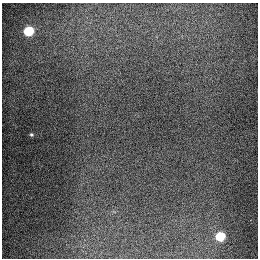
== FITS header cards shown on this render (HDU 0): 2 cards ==
NAXIS1  =                  256
NAXIS2  =                  256

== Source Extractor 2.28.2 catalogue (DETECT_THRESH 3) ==
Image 256 x 256 px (HDU 0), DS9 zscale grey, 1 PNG px = 1 image px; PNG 260 x 260 px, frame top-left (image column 1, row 256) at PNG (2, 3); no overlay
Background 1280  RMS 26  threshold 78.8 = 3 sigma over >= 5 px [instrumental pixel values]
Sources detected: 3; all 3 listed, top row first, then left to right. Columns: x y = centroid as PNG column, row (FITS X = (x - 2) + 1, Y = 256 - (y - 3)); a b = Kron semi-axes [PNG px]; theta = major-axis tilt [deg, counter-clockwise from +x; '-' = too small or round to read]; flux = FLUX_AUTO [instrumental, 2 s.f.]
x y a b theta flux
29 31 6 6 - 90000
31 135 4 4 - 2500
220 236 6 6 - 74000